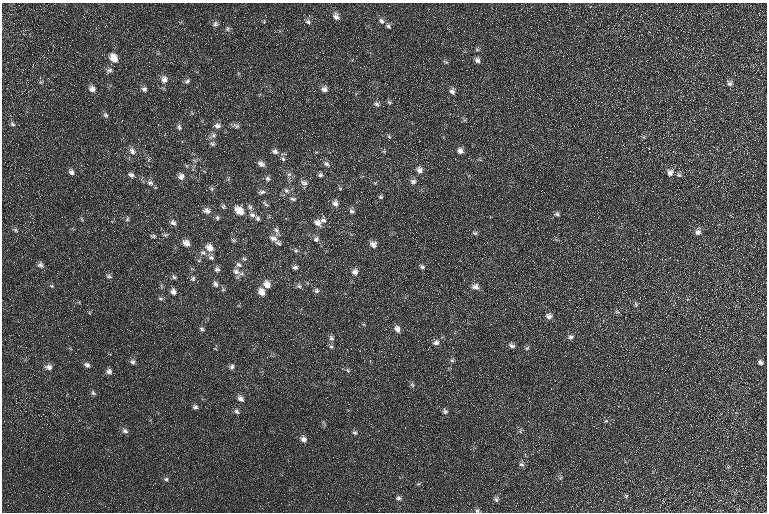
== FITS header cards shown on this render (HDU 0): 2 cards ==
NAXIS1  =                  765 / Axis length
NAXIS2  =                  510 / Axis length

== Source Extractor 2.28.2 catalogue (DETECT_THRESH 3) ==
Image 765 x 510 px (HDU 0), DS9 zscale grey, 1 PNG px = 1 image px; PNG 769 x 514 px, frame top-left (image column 1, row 510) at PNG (2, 3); no overlay
Background 15.8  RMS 8.1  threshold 24.4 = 3 sigma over >= 5 px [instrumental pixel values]
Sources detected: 142; all 142 listed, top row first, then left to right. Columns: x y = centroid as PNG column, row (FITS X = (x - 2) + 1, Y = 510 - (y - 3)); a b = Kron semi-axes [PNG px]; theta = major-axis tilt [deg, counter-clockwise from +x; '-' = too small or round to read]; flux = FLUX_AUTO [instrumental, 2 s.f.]
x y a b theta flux
336 17 9 6 -51 2600
381 21 8 7 - 1900
264 22 4 4 - 560
308 22 8 6 -33 1400
215 24 7 7 - 1400
388 26 7 5 -19 1300
228 29 6 5 - 1100
477 50 5 5 - 760
114 58 10 7 -58 6200
477 60 7 6 - 1800
446 62 8 4 -34 770
109 70 8 6 13 1500
164 79 10 9 - 3200
187 81 7 5 38 1200
730 83 8 7 - 1600
92 89 7 6 - 2500
144 89 6 6 - 1400
324 89 7 7 - 2500
452 91 7 6 - 2000
389 102 7 4 -36 770
376 104 8 5 -15 1300
105 115 8 5 -50 1200
12 124 7 6 - 1300
217 125 8 6 -3 2000
236 126 10 5 -24 1500
179 127 7 6 - 1300
213 135 7 6 - 1600
389 137 6 4 -4 730
213 144 6 5 - 1100
132 151 11 7 -65 2600
275 151 8 6 -30 1700
460 151 7 7 - 2300
283 159 8 5 -43 1200
261 164 8 6 -34 2300
326 164 9 6 -40 1700
200 167 3 2 - 390
419 170 8 7 - 2700
71 172 7 6 - 1700
670 173 8 7 - 2800
289 174 6 6 - 1300
131 175 7 5 -30 1600
320 175 6 5 - 1200
679 175 7 6 - 1200
181 176 8 8 - 2400
268 179 8 6 -33 1500
413 181 7 6 - 1600
150 183 9 7 -13 1900
304 183 11 7 -26 2200
375 183 4 4 - 460
212 189 6 4 -72 810
286 190 8 6 -45 1700
262 192 9 5 9 1500
381 197 6 5 - 810
292 199 8 5 -4 1300
335 203 8 7 - 2400
265 204 9 4 -49 1100
223 206 7 5 -81 1000
250 207 6 6 - 1200
207 211 9 7 -5 2400
239 211 11 8 -40 6700
352 211 6 6 - 1300
557 214 6 5 - 1100
252 215 9 6 -19 2000
217 218 6 5 - 1000
258 218 6 5 - 1100
127 219 6 5 - 880
323 220 9 7 -21 1900
173 223 9 6 -48 1800
318 223 10 8 -36 2900
15 230 6 5 - 900
276 230 12 5 -75 1900
698 232 7 7 - 2100
475 233 7 5 -15 950
165 235 7 5 17 940
153 236 7 4 -2 840
273 238 11 7 -18 3000
316 239 8 7 - 1600
233 240 6 5 - 900
186 243 8 7 - 3500
278 243 8 5 -21 1300
373 244 8 6 -32 2900
210 248 9 8 - 4300
296 250 6 5 - 930
203 253 9 6 -25 1800
211 257 7 6 - 1400
244 259 7 4 -17 920
41 265 8 6 -22 1700
239 265 8 6 -27 1900
295 267 6 5 - 1400
422 267 7 5 -30 1100
217 269 7 6 - 1500
236 272 11 7 -24 2500
355 272 8 8 - 2400
109 276 7 5 -21 1100
174 277 7 4 -61 1000
193 279 7 6 - 1300
215 284 7 6 - 1700
267 284 8 7 - 4200
52 286 5 4 - 630
299 286 7 5 -5 1300
476 287 10 7 -14 2600
223 289 6 4 21 670
317 291 6 6 - 1200
173 292 8 7 - 2300
261 292 8 6 -62 4100
161 299 6 4 -18 870
636 304 7 5 -69 920
617 312 6 4 -4 800
549 316 7 7 - 2200
202 329 6 5 - 980
397 329 10 7 -70 2500
571 337 7 6 - 1600
331 338 8 6 -60 1500
436 343 8 7 - 2200
512 346 9 5 -23 1500
331 347 6 5 - 900
527 348 7 4 45 780
452 360 6 5 - 930
133 362 7 6 - 1500
760 362 6 5 - 1400
87 365 7 6 - 1700
49 367 9 7 -4 2200
232 367 7 5 75 1500
348 370 7 4 -69 830
109 371 7 7 - 1900
412 385 7 5 -68 980
93 393 7 5 -72 990
241 399 9 6 -43 2300
195 407 7 5 -10 1300
237 411 7 6 - 1500
445 411 7 6 - 1200
606 421 5 4 - 650
125 431 9 6 -27 1800
355 433 6 5 - 1100
304 439 7 7 - 2300
522 464 8 5 -34 1300
560 478 6 4 45 800
166 479 5 5 - 920
626 496 6 5 - 770
398 498 7 6 - 1300
496 499 7 5 -73 1200
477 511 6 6 - 1100
At the frame edge (FLAGS 8, measured only in part): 1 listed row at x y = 477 511